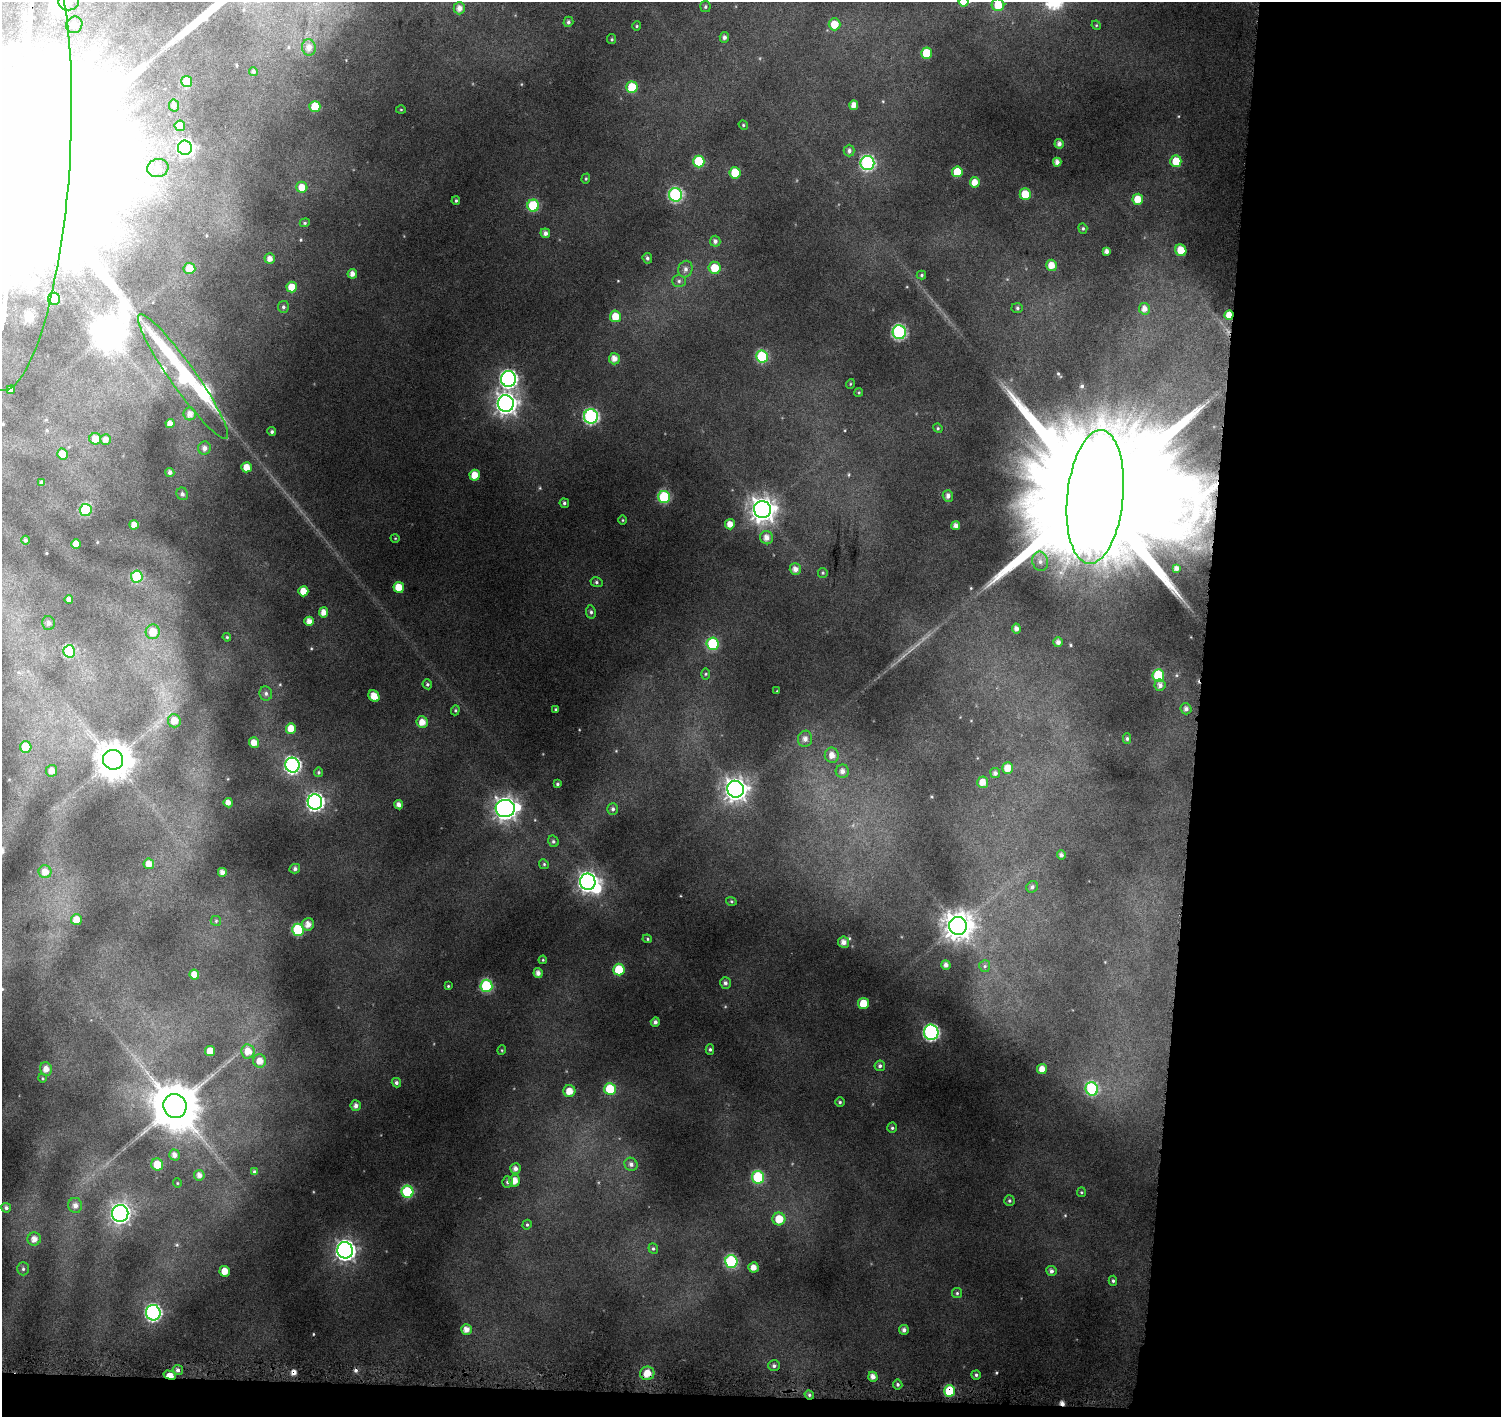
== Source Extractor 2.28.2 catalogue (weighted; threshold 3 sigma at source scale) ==
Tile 9 of 3 x 3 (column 3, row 3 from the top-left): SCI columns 2998-4496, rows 234-1648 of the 4509 x 4799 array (HDU 1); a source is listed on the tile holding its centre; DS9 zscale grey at full resolution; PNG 1503 x 1419 px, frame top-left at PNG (2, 2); each listed source drawn as its Kron ellipse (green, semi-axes under 4 px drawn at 4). Shown black and unused: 22% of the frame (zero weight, under 4 of 8 exposures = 2% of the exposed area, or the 3 px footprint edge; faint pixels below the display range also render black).
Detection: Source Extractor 2.28.2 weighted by HDU 2 'WHT'; one run over the whole footprint, this tile lists its part. Background 0.0767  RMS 0.0096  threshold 0.0393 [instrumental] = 3 sigma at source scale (4.09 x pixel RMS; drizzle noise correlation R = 1.36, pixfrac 0.8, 0.0396/0.0396 arcsec/px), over >= 5 px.
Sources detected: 255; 6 inside a brighter object's white glare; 3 cosmic-ray / hot-pixel residue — neither listed nor drawn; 7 inside a brighter listed object's ellipse — not listed separately; the other 239 listed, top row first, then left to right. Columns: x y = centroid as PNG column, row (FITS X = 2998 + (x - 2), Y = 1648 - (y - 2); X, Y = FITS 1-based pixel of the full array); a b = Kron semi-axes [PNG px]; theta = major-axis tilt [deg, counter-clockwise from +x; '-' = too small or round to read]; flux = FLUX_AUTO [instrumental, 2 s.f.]
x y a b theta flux
69 2 10 8 -1 5.7
964 2 5 5 - 11
998 5 6 6 - 15
705 7 5 5 - 1.6
459 8 6 5 - 5.2
568 22 5 5 - 2
834 24 6 6 - 15
74 25 8 8 - 7.9
1096 25 5 4 - 1
637 26 4 4 - 1
724 37 5 4 - 2.8
612 39 5 4 - 1
309 47 8 7 - 4.7
927 53 5 5 - 23
253 71 4 4 - 1.7
187 82 5 5 - 23
632 87 6 5 - 25
174 105 6 5 - 2.8
854 105 5 4 - 5.9
315 106 5 5 - 20
401 110 5 3 - 0.73
743 125 5 4 - 1.1
180 126 5 5 - 13
1059 144 5 4 - 3.4
185 148 7 7 - 270
849 151 6 5 - 2.6
699 161 6 5 - 46
1176 161 6 5 - 18
1057 162 4 4 - 4.5
867 163 7 7 - 150
18 166 225 52 86 290000
158 168 10 9 - 6.9
957 172 5 5 - 19
735 173 6 5 - 22
586 179 5 4 - 1
975 182 5 5 - 8.3
302 187 5 5 - 9.8
1025 194 6 5 - 16
676 195 7 6 - 120
1138 199 5 5 - 13
456 201 4 3 - 1.2
533 206 6 6 - 52
305 223 5 4 - 1.1
1083 228 5 4 - 1.3
545 233 5 5 - 3.8
715 241 5 5 - 2.9
1181 250 6 5 - 15
1106 251 4 4 - 3.5
647 258 5 4 - 2.1
270 259 5 5 - 5.8
1051 265 5 5 - 9
189 268 6 5 - 9.8
715 268 6 6 - 17
685 269 8 7 - 3.6
352 274 5 5 - 5.3
921 275 4 4 - 1.2
679 281 7 6 - 2.4
292 287 5 5 - 14
54 299 6 6 - 66
283 307 6 5 - 1.9
1017 308 6 5 - 1.7
1144 309 6 5 - 5.3
1229 315 5 4 - 9.3
615 316 6 5 - 14
899 332 7 6 - 130
762 356 6 6 - 60
614 359 6 5 - 6.8
183 377 76 13 -55 120
508 379 8 7 - 270
850 384 5 3 - 0.84
11 390 4 4 - 4.8
859 392 4 3 - 0.89
506 404 8 8 - 590
190 414 6 6 - 6
591 416 7 7 - 160
170 423 4 4 - 5.8
938 428 5 4 - 1
272 432 4 4 - 1.6
95 439 6 5 - 8.3
106 439 5 5 - 4.2
204 448 6 6 - 4.2
62 454 5 5 - 11
247 467 5 5 - 9
170 472 4 4 - 2.8
475 475 5 5 - 13
41 482 4 4 - 1.8
182 494 6 5 - 2.5
948 496 6 5 - 3.8
664 497 6 6 - 62
1095 497 67 28 84 75000
564 503 5 4 - 1.7
762 509 8 8 - 870
86 510 6 6 - 82
623 520 5 3 - 0.81
730 524 5 5 - 6.9
134 525 5 4 - 5.7
956 525 4 4 - 3.9
395 538 4 3 - 0.69
766 538 7 6 - 6.1
25 540 4 4 - 2.3
76 544 5 5 - 9.4
1040 561 10 7 -75 5.8
1176 568 4 4 - 3.2
795 569 6 5 - 5.2
823 573 5 4 - 1.2
137 577 6 6 - 43
596 582 6 5 - 1.6
399 587 5 5 - 16
303 591 5 5 - 11
69 600 4 4 - 3.7
324 612 5 4 - 6.8
591 612 7 5 -81 2
309 621 4 4 - 6
48 623 7 6 - 2.8
1016 628 5 4 - 3.7
153 632 7 7 - 11
227 637 4 4 - 0.88
1058 642 5 5 - 3.4
713 644 6 6 - 50
69 651 6 6 - 57
706 674 5 3 - 1
1158 675 6 6 - 42
427 684 5 4 - 1.6
1160 685 5 5 - 3.9
777 691 3 3 - 0.58
266 693 7 6 - 2.7
374 696 6 5 - 11
556 709 3 3 - 0.91
1186 709 5 5 - 3.1
455 710 5 4 - 1.2
174 721 7 6 - 9.5
422 722 6 5 - 8.6
291 729 5 5 - 11
805 739 8 7 - 4.8
1127 739 5 4 - 1.7
254 743 5 5 - 8.2
26 747 6 5 - 25
832 755 7 7 - 6.7
113 760 10 9 - 1900
292 765 7 7 - 200
1008 768 5 5 - 9.9
52 771 6 5 - 5.8
842 771 6 6 - 4.1
318 772 5 4 - 1.2
995 773 5 5 - 2.9
983 782 6 5 - 8
557 784 4 3 - 1.3
736 789 8 8 - 680
315 802 7 7 - 280
228 803 5 4 - 5.7
399 805 4 4 - 4.4
505 808 9 8 - 660
613 809 6 5 - 2.1
553 841 6 5 - 1.6
1061 855 4 4 - 2.5
149 864 5 5 - 6.6
544 864 5 4 - 1.1
295 869 5 4 - 2.6
45 872 6 6 - 7.6
222 872 4 4 - 5.1
588 882 8 7 - 440
1032 887 6 5 - 2.3
731 901 5 3 - 0.99
76 920 5 5 - 8.1
216 921 5 5 - 1.2
308 924 6 6 - 6.7
958 926 9 9 - 1300
298 930 6 6 - 55
647 939 5 4 - 1.2
843 942 6 5 - 5
543 960 4 4 - 0.89
946 965 4 4 - 3.5
985 966 6 5 - 1.9
619 969 6 5 - 24
538 973 5 4 - 4.2
194 975 5 5 - 7.5
725 983 6 5 - 2.6
448 986 4 4 - 1
486 986 6 6 - 70
863 1004 5 5 - 17
655 1022 4 4 - 2.7
931 1032 8 7 - 190
710 1049 5 4 - 1.5
502 1050 5 3 - 0.83
210 1051 5 5 - 11
248 1051 7 6 - 10
260 1061 6 6 - 8
880 1066 5 5 - 2.2
46 1069 7 6 - 6.3
1042 1069 5 4 - 6.9
42 1078 4 3 - 0.8
396 1083 5 4 - 2.1
610 1089 6 5 - 36
1092 1089 7 6 - 74
569 1091 6 6 - 11
840 1102 4 4 - 1.3
175 1106 12 11 - 3800
356 1106 5 5 - 3.8
892 1128 5 4 - 1.5
174 1155 5 5 - 4.4
157 1164 6 6 - 16
631 1164 7 6 - 3.1
515 1169 5 5 - 4.1
254 1172 4 4 - 2.1
199 1175 5 5 - 4.2
758 1177 6 6 - 56
514 1181 6 5 - 8.9
507 1182 5 5 - 2
177 1183 5 3 - 0.66
407 1192 6 6 - 61
1081 1192 5 4 - 1.1
1009 1201 5 5 - 1.6
75 1205 7 7 - 4.5
6 1208 5 4 - 2.7
120 1213 8 8 - 320
779 1219 6 6 - 17
527 1225 5 4 - 1.1
34 1239 6 6 - 6.4
653 1249 5 4 - 1.5
345 1250 8 8 - 440
731 1261 6 6 - 76
754 1267 5 5 - 6.8
23 1269 6 5 - 2.1
225 1271 5 5 - 9.5
1051 1271 5 5 - 2.8
1113 1281 5 4 - 1.5
957 1293 5 5 - 1.3
153 1313 8 7 - 180
466 1329 5 5 - 6.5
904 1330 5 4 - 3
774 1366 6 5 - 2.1
178 1370 5 5 - 2.6
647 1373 7 7 - 12
170 1375 6 4 -14 10
976 1375 4 4 - 1.6
873 1377 5 4 - 5
898 1384 5 5 - 1.8
950 1391 6 5 - 36
809 1395 5 4 - 1.6
Overlapping masked pixels (flux is a lower limit): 7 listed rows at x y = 18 166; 1229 315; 1095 497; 647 1373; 170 1375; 950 1391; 809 1395
Isophote crosses this tile's border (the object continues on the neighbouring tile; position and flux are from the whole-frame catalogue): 4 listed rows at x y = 69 2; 964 2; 998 5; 18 166